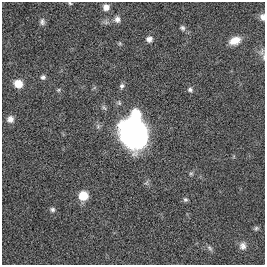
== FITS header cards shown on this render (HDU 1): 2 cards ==
NAXIS1  =                  263
NAXIS2  =                  263

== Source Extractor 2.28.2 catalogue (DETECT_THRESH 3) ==
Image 263 x 263 px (HDU 1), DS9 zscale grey, 1 PNG px = 1 image px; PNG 267 x 267 px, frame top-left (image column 1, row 263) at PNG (2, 2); no overlay
Background 0.00191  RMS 0.032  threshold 0.095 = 3 sigma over >= 5 px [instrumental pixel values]
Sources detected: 25; all 25 listed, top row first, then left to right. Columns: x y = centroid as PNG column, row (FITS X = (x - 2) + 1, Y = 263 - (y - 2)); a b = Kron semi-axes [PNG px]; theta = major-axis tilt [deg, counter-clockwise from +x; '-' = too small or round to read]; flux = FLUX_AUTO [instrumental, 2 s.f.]
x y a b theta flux
70 3 5 4 - 2.4
106 7 6 6 - 16
262 17 8 6 -80 9.6
117 19 8 7 - 9.1
42 22 9 7 -89 7.1
182 28 7 6 - 5.3
149 39 8 7 - 9.1
235 41 13 8 21 26
120 43 5 4 - 2.8
262 52 13 7 -89 8.7
43 77 6 6 - 5.7
18 84 8 7 - 35
122 86 7 6 - 5.8
58 90 5 5 - 2.9
190 90 6 5 - 5.2
136 114 11 9 -59 45
10 119 9 8 - 12
134 133 27 22 -64 510
191 173 6 5 - 3.4
83 196 8 7 - 47
185 200 6 6 - 4.1
52 209 6 5 - 5.1
256 228 7 5 39 4
243 246 11 9 78 12
210 248 9 5 -53 5.6
At the frame edge (FLAGS 8, measured only in part): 3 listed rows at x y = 70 3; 262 17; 262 52